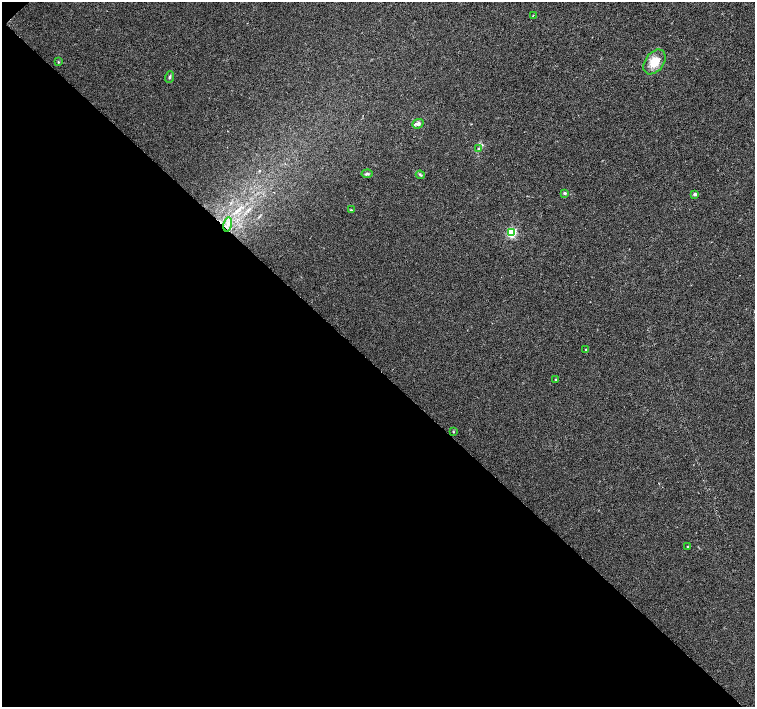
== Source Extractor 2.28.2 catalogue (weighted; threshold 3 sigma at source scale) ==
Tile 9 of 4 x 4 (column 1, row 3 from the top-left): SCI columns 6-1511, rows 1633-3041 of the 6029 x 6018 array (HDU 1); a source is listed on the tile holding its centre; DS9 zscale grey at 2 x 2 block average (1 PNG px = mean of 2 x 2 image px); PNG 757 x 709 px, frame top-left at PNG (2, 2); each listed source drawn as its Kron ellipse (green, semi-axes under 4 px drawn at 4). Shown black and unused: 48% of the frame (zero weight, under 2 of 3 exposures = <1% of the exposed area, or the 3 px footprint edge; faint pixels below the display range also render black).
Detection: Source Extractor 2.28.2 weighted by HDU 2 'WHT'; one run over the whole footprint, this tile lists its part. Background 0.0207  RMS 0.0052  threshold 0.0236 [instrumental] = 3 sigma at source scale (4.5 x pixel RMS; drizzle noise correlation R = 1.50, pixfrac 1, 0.0396/0.0396 arcsec/px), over >= 5 px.
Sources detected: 17; all 17 listed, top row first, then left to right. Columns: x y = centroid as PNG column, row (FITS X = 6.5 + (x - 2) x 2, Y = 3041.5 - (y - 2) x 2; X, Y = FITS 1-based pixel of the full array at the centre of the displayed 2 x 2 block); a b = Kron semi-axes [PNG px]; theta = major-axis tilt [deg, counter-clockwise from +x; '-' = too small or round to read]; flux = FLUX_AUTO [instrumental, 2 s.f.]
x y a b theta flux
533 15 2 2 - 0.68
58 62 3 2 - 0.89
654 62 14 9 53 20
170 77 6 3 71 2.1
418 124 6 4 22 3.9
479 149 4 3 - 1.3
367 174 5 3 - 2.6
420 175 4 2 - 1.4
565 193 4 4 - 1.8
695 194 2 2 - 5.4
351 210 4 3 - 1.1
228 224 7 2 80 2.7
511 233 3 3 - 130
586 349 2 2 - 1.3
556 380 3 2 - 0.93
453 432 3 2 - 0.73
687 547 2 2 - 1.2
Diffuse or blended objects may show on this block-average render without a row.